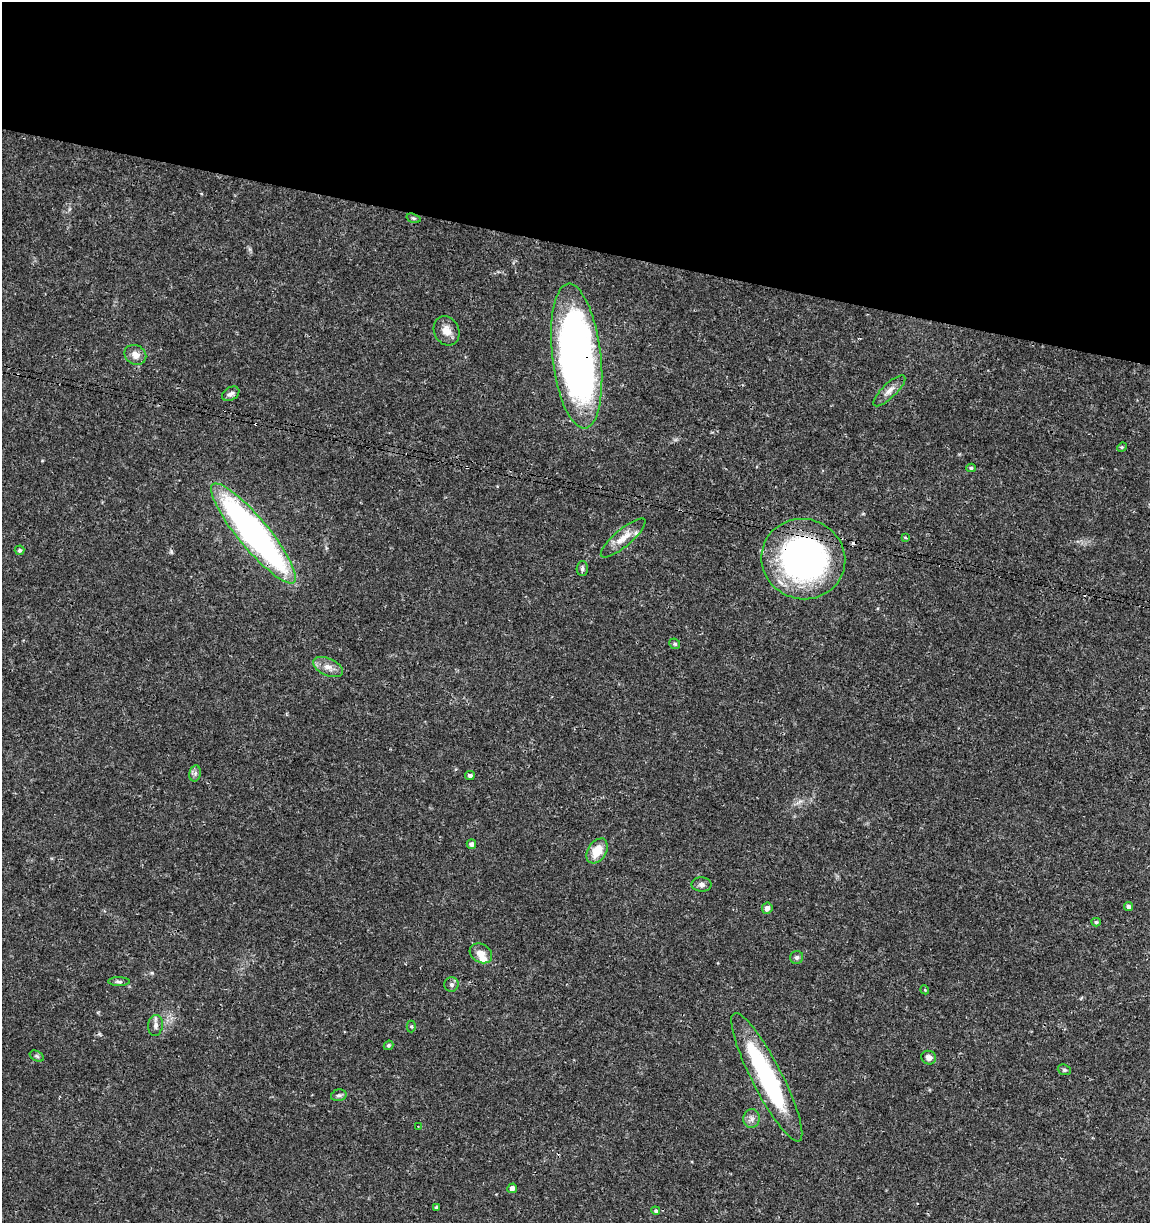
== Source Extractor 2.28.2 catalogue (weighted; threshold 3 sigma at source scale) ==
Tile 2 of 4 x 4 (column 2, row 1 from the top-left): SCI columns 1375-2522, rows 3675-4895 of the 5104 x 4898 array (HDU 1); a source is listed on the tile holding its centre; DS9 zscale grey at full resolution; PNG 1152 x 1225 px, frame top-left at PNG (2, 2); each listed source drawn as its Kron ellipse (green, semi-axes under 4 px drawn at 4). Shown black and unused: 20% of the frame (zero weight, under 3 of 4 exposures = <1% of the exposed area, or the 3 px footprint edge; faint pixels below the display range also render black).
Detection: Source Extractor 2.28.2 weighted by HDU 2 'WHT'; one run over the whole footprint, this tile lists its part. Background 0.0341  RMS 0.0023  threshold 0.0101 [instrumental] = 3 sigma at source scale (4.5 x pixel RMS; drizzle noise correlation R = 1.50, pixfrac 1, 0.0396/0.0396 arcsec/px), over >= 5 px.
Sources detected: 47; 3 cosmic-ray / hot-pixel residue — neither listed nor drawn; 2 inside a brighter listed object's ellipse — not listed separately; the other 42 listed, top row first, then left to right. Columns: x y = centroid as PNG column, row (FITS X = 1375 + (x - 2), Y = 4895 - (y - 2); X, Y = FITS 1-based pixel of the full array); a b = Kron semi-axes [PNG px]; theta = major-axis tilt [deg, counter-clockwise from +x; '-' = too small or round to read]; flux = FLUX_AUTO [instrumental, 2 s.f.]
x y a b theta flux
414 218 7 4 -18 0.34
447 331 15 12 -63 2.3
135 355 11 9 -32 1.8
577 356 73 24 -83 130
889 391 21 7 44 1.7
231 394 9 6 31 0.81
1122 447 5 4 - 0.26
971 468 5 4 - 0.36
253 533 64 15 -50 85
905 537 4 3 - 0.48
623 538 28 8 40 3.1
20 550 5 4 - 0.43
803 559 42 40 -18 66
582 568 7 5 87 0.51
675 644 6 5 - 0.41
328 667 16 8 -24 1.8
195 773 8 5 79 0.69
470 775 5 4 - 0.66
471 844 5 4 - 0.89
597 851 13 9 57 4.2
702 884 10 7 -1 0.79
1128 907 5 4 - 0.7
767 908 6 5 - 1.1
1096 922 4 4 - 0.34
481 953 12 9 -30 2
797 957 6 6 - 0.58
119 982 11 4 0 0.55
451 984 7 7 - 0.77
925 990 4 3 - 0.19
155 1025 10 7 83 0.95
411 1026 6 4 -89 0.32
389 1045 5 4 - 0.39
37 1056 8 5 -26 0.42
929 1058 7 6 - 1.2
1064 1070 7 5 -20 0.39
767 1077 72 15 -63 31
339 1095 8 5 14 0.55
752 1119 9 8 - 1.1
418 1126 3 3 - 0.19
512 1188 5 4 - 1.1
436 1207 3 3 - 0.4
656 1211 4 4 - 0.43
Overlapping masked pixels (flux is a lower limit): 3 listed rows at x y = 577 356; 253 533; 803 559